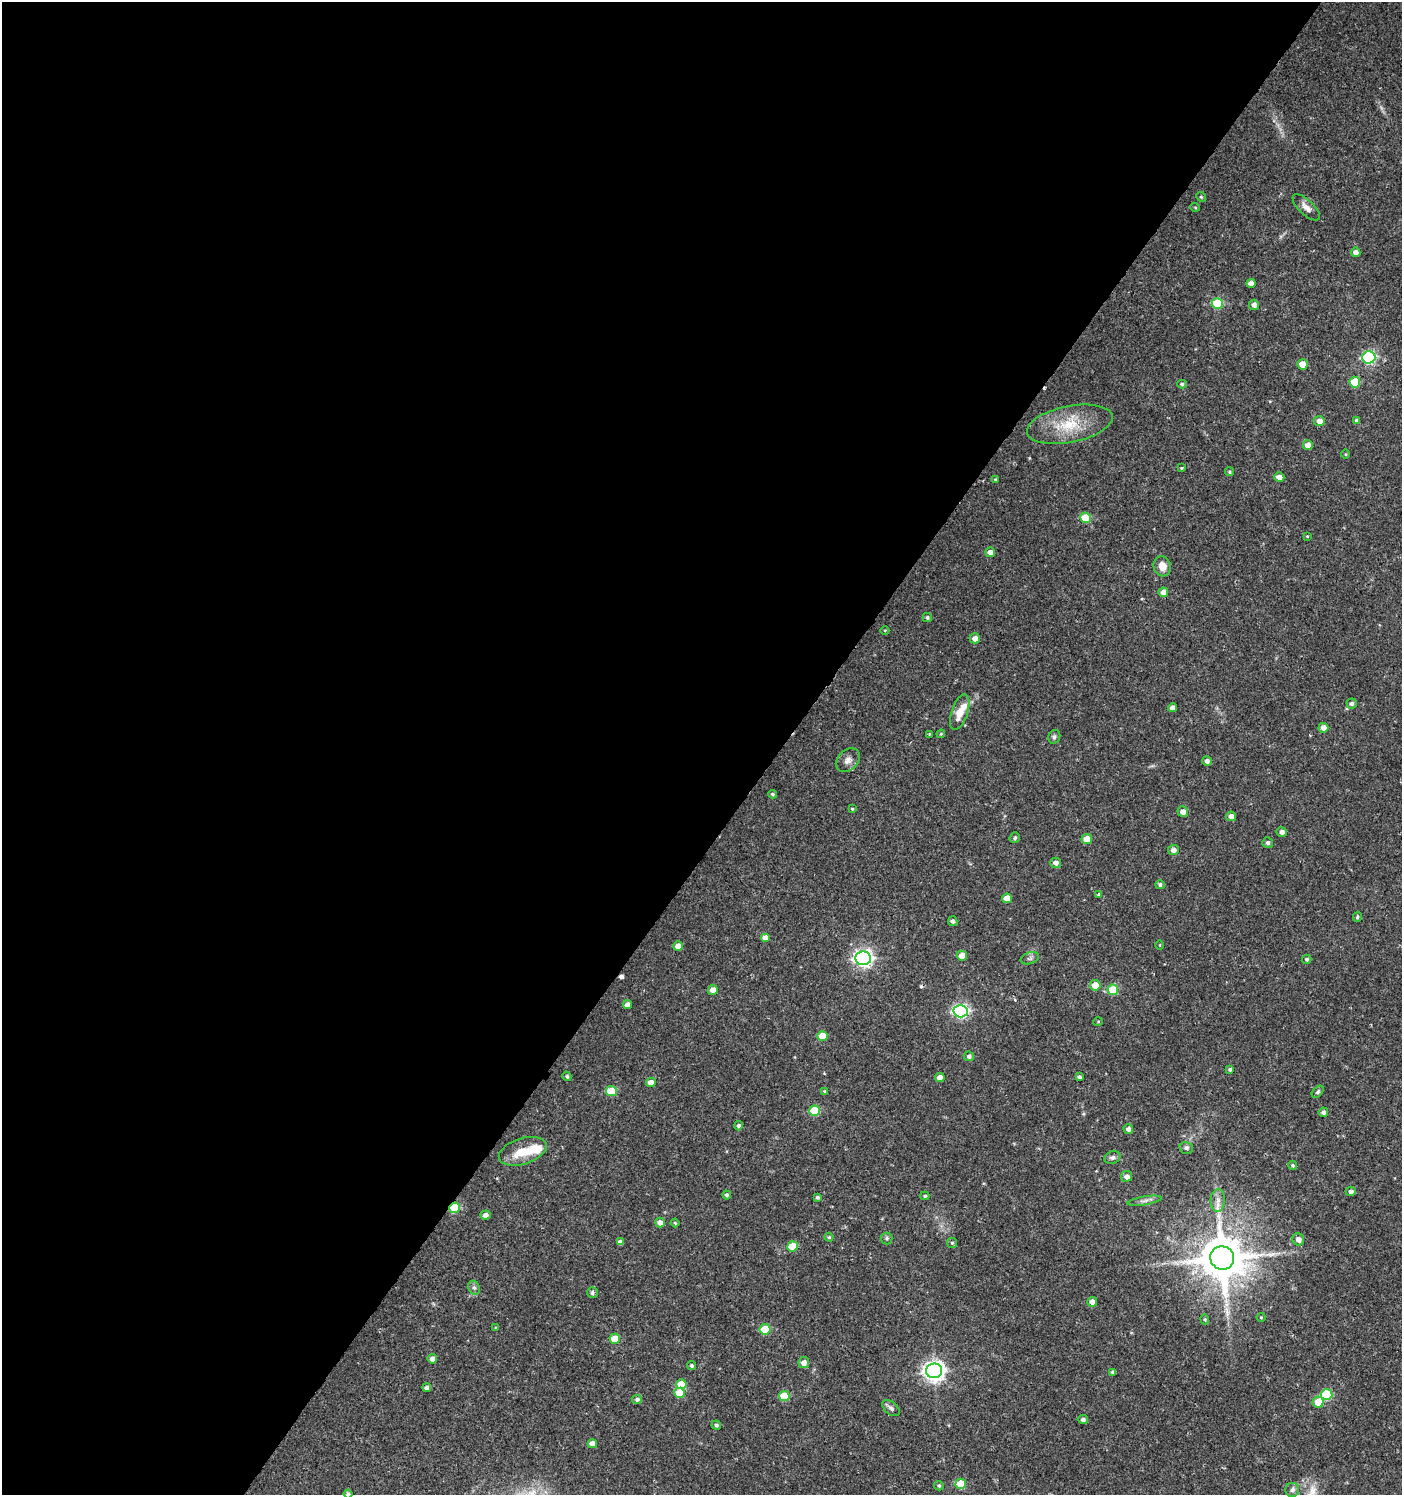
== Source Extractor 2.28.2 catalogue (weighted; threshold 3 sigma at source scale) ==
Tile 5 of 4 x 4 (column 1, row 2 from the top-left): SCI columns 243-1642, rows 2990-4482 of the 6032 x 6001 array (HDU 1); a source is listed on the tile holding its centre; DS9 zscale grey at full resolution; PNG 1404 x 1497 px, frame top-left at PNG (2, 2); each listed source drawn as its Kron ellipse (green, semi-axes under 4 px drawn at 4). Shown black and unused: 56% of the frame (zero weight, under 2 of 3 exposures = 1% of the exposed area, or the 3 px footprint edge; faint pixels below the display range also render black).
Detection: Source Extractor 2.28.2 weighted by HDU 2 'WHT'; one run over the whole footprint, this tile lists its part. Background 0.025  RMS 0.0041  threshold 0.0186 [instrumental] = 3 sigma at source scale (4.5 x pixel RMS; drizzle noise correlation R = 1.50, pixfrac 1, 0.0396/0.0396 arcsec/px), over >= 5 px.
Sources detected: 134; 1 inside a brighter object's white glare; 3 cosmic-ray / hot-pixel residue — neither listed nor drawn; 1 inside a brighter listed object's ellipse — not listed separately; the other 129 listed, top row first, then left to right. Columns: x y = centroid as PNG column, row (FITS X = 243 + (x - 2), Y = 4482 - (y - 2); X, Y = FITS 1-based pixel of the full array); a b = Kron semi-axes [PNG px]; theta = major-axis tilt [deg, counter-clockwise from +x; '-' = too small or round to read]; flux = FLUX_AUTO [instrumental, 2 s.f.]
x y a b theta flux
1201 197 5 4 - 0.54
1195 207 5 3 - 0.33
1306 207 17 7 -44 2.6
1356 252 5 4 - 2.4
1251 283 4 4 - 2.4
1217 303 5 5 - 22
1254 305 5 5 - 1.8
1369 357 6 6 - 58
1302 364 5 5 - 5.1
1355 382 5 5 - 13
1182 384 5 4 - 0.77
1319 421 5 5 - 2.9
1357 421 4 4 - 1.2
1070 424 43 18 11 16
1308 445 5 5 - 2.8
1345 454 4 3 - 0.36
1181 468 4 3 - 0.43
1230 472 4 4 - 0.59
1279 477 5 4 - 2.5
996 479 3 3 - 0.45
1086 518 5 5 - 14
1307 536 3 2 - 0.31
990 552 5 5 - 2.2
1162 566 10 8 -74 3.6
1163 592 5 5 - 2.3
927 618 4 4 - 0.81
885 630 4 3 - 0.35
975 638 5 5 - 2.7
1352 704 5 5 - 1.1
1173 708 4 4 - 2.5
960 712 18 8 71 5.9
1323 728 5 5 - 2.8
929 734 3 3 - 0.33
941 734 4 3 - 0.38
1054 737 7 5 66 0.89
848 760 14 10 44 2.7
1207 761 4 4 - 1.4
773 794 4 3 - 0.7
852 809 4 3 - 0.38
1183 812 5 5 - 2.2
1231 816 5 5 - 2.6
1282 832 5 5 - 1.6
1015 838 5 5 - 0.9
1087 839 5 5 - 5.3
1268 843 5 5 - 1.1
1173 850 5 5 - 1.8
1056 863 5 5 - 1.6
1160 885 5 4 - 0.88
1099 894 4 3 - 0.55
1007 898 5 4 - 5.4
1357 917 5 4 - 0.65
953 921 5 4 - 1
765 938 5 4 - 3.2
1160 945 5 3 - 0.33
678 946 5 5 - 2.7
962 956 5 5 - 5.2
863 958 8 7 - 150
1030 958 9 6 18 1.1
1307 959 4 4 - 0.79
1095 985 5 5 - 5.3
713 990 5 5 - 3.2
1113 990 5 5 - 16
627 1005 5 4 - 2.5
961 1011 7 6 - 86
1098 1022 5 3 - 0.37
822 1036 5 5 - 8
969 1056 5 5 - 1
1230 1069 4 4 - 0.82
567 1076 5 4 - 0.67
1079 1077 3 3 - 0.83
940 1078 5 4 - 3.4
651 1082 5 4 - 3.3
611 1091 5 5 - 14
824 1091 4 3 - 0.54
1318 1092 7 4 46 0.76
814 1111 5 5 - 14
1323 1112 4 4 - 1.3
738 1126 4 4 - 1
1128 1129 5 4 - 1.7
1186 1148 7 6 - 1.3
523 1151 25 13 18 8.9
1112 1157 8 6 19 1.2
1292 1165 5 4 - 0.63
1127 1176 5 5 - 1.8
1351 1191 5 4 - 1.5
727 1195 4 4 - 0.91
925 1196 4 3 - 0.63
818 1197 4 3 - 0.72
1218 1200 11 7 87 2.4
1144 1201 17 3 9 1.4
455 1208 5 5 - 24
486 1215 5 4 - 1.8
660 1223 5 5 - 2
675 1223 4 4 - 0.48
829 1237 4 4 - 0.54
887 1238 6 6 - 0.79
1298 1239 6 5 - 2.1
620 1242 4 4 - 1.6
952 1243 5 5 - 0.58
793 1246 5 5 - 12
1222 1258 12 11 - 1900
474 1288 7 5 -67 0.99
592 1293 5 5 - 0.97
1092 1302 5 5 - 2.3
1261 1317 4 4 - 0.43
1205 1319 5 4 - 0.55
496 1328 4 3 - 0.41
765 1329 5 5 - 14
615 1339 5 5 - 10
432 1359 5 4 - 2.1
804 1363 5 5 - 2.7
692 1365 5 4 - 0.73
934 1371 8 7 - 240
1113 1372 4 4 - 1.2
681 1384 5 5 - 7.6
427 1388 4 4 - 1.7
679 1393 5 5 - 9.1
1327 1395 6 5 - 25
784 1396 5 5 - 13
637 1399 5 4 - 0.98
1318 1402 5 5 - 7.9
891 1408 10 6 -41 1.2
1083 1419 5 4 - 1.1
716 1425 5 4 - 0.89
592 1444 5 4 - 3.1
961 1484 5 5 - 12
939 1486 5 4 - 0.66
1292 1490 7 7 - 1.3
348 1494 4 3 - 0.87
Overlapping masked pixels (flux is a lower limit): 1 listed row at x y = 455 1208
Isophote crosses this tile's border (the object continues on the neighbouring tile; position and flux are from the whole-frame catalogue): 1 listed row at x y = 348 1494